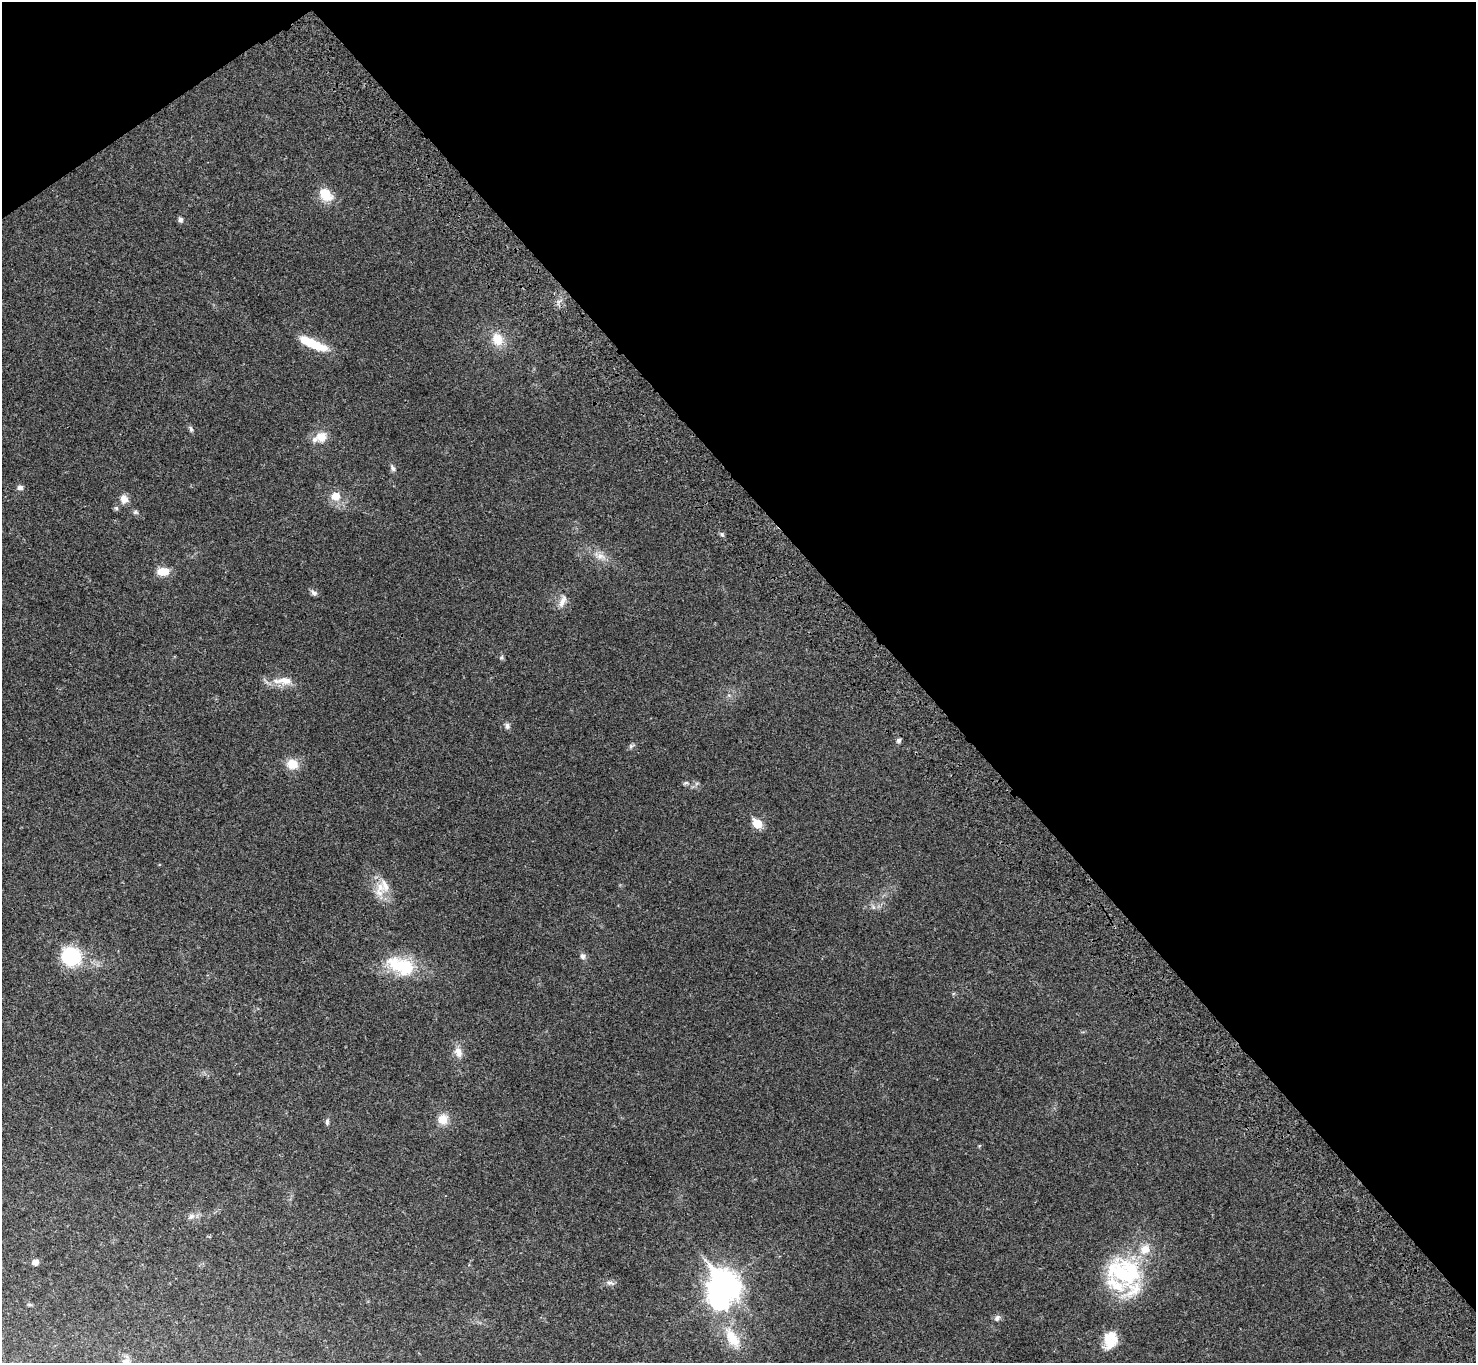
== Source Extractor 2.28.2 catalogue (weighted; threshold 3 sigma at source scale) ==
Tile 3 of 4 x 4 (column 3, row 1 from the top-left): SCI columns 3046-4519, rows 4325-5685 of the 6094 x 6064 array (HDU 1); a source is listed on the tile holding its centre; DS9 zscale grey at full resolution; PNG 1478 x 1365 px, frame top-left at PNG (2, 2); no overlay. Shown black and unused: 40% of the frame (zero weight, under 3 of 4 exposures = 6% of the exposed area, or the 3 px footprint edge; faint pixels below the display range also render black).
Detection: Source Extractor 2.28.2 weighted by HDU 2 'WHT'; one run over the whole footprint, this tile lists its part. Background 0.0342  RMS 0.0039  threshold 0.0175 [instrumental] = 3 sigma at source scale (4.5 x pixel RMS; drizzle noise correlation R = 1.50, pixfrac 1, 0.05/0.05 arcsec/px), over >= 5 px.
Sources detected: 53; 2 inside a brighter object's white glare — not listed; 5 inside a brighter listed object's ellipse — not listed separately; the other 46 listed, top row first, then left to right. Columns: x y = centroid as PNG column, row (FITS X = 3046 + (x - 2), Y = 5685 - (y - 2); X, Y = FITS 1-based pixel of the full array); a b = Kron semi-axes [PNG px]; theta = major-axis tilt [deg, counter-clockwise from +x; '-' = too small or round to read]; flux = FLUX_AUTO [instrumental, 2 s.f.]
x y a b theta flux
326 195 20 14 -43 7.3
180 220 7 6 - 1.1
559 302 10 5 63 1.4
497 339 17 14 -66 7.4
313 344 38 10 -24 12
191 429 9 5 -73 0.92
321 437 17 15 31 5.3
393 468 10 6 -62 1.2
20 487 8 7 - 1.4
335 496 11 10 - 5.4
124 499 11 9 -82 3
116 508 6 6 - 0.72
135 512 7 6 - 0.85
722 534 6 5 - 0.73
600 556 22 10 -24 4.8
163 571 12 8 1 6.2
314 593 10 6 -40 1.4
562 601 20 8 70 3.3
501 657 6 6 - 0.72
285 681 20 11 -6 5.5
507 726 8 7 - 1.4
898 740 5 5 - 1.3
631 746 10 5 23 0.96
292 764 14 12 -17 6.6
686 783 8 5 10 0.86
697 783 7 4 19 0.69
757 824 6 5 - 14
380 887 19 12 -74 6.9
873 907 7 6 - 1.1
71 956 19 18 - 23
583 956 8 8 - 1.4
401 966 39 21 -19 20
458 1052 15 10 -71 3.4
443 1119 12 11 - 5.2
327 1122 10 5 90 0.92
979 1146 5 4 - 0.38
191 1217 11 8 32 1.9
1145 1249 15 12 48 5.9
35 1262 6 5 - 2.5
1124 1275 50 22 -41 30
610 1283 14 7 -13 1.5
724 1284 13 9 -43 450
29 1304 7 4 -6 0.59
997 1318 10 7 55 1.4
732 1338 35 15 -60 13
1110 1340 21 15 70 8.5